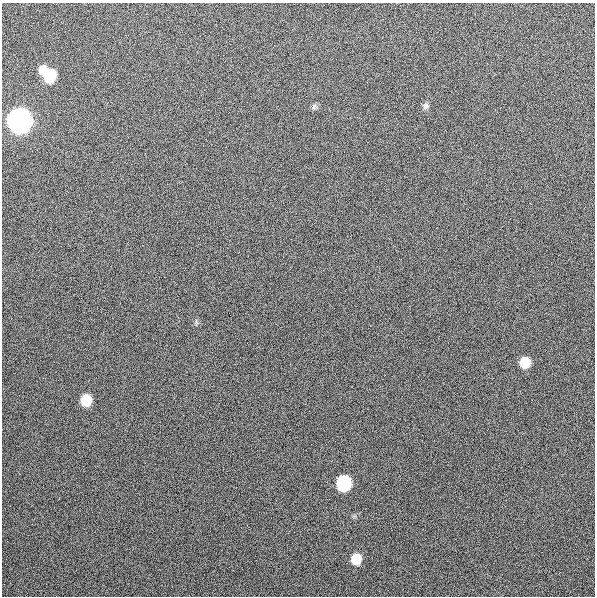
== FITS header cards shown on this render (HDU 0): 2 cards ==
NAXIS1  =                  593
NAXIS2  =                  594

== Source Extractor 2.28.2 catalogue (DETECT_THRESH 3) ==
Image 593 x 594 px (HDU 0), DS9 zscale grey, 1 PNG px = 1 image px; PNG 597 x 598 px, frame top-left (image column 1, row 594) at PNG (2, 3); no overlay
Background 921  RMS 12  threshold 37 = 3 sigma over >= 5 px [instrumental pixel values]
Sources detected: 9; all 9 listed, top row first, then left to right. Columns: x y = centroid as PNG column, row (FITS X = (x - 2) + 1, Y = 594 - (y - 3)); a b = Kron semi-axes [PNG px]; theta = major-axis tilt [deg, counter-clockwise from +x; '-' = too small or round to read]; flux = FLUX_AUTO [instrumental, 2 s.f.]
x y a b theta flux
42 70 10 8 56 8.4e+03
49 76 9 8 - 5.0e+04
426 106 8 8 - 2.8e+03
314 107 8 6 74 2.1e+03
19 121 10 9 - 1.5e+06
525 363 9 8 - 1.9e+04
86 400 9 8 - 2.2e+04
344 484 10 9 - 9.9e+04
356 559 9 8 - 1.7e+04

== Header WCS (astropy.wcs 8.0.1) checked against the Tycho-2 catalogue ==
Header WCS as astropy/WCSLIB reads it (applying the file's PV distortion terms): RA---TAN/DEC--TAN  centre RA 02:20:05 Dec -22:04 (35.02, -22.07 deg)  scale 1.01 arcsec/px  FOV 10.0' x 10.0'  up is -179 deg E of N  parity flipped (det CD > 0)
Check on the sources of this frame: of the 9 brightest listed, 3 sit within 2.0 arcsec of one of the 5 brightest Tycho-2 stars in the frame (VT <= 11.73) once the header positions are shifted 1.20 arcsec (0.88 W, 0.82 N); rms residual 1.10 arcsec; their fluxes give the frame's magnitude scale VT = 23.78 - 2.5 log10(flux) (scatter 0.43 mag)
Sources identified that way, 3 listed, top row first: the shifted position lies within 2.0 arcsec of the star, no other Tycho-2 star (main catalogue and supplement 1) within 4.0 arcsec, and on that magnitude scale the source's flux lands within +1.5 / -3 mag of the star's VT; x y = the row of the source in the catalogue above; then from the Tycho-2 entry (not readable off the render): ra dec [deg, ICRS J2000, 3 dp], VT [Tycho-2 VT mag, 2 dp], TYC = Tycho-2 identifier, HIP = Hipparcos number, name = IAU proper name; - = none
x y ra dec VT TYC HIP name
49 76 35.094 -22.132 11.07 5861-1967-1 - -
19 121 35.103 -22.120 8.34 5861-1118-1 10909 -
344 484 35.007 -22.016 11.73 5861-1081-1 - -